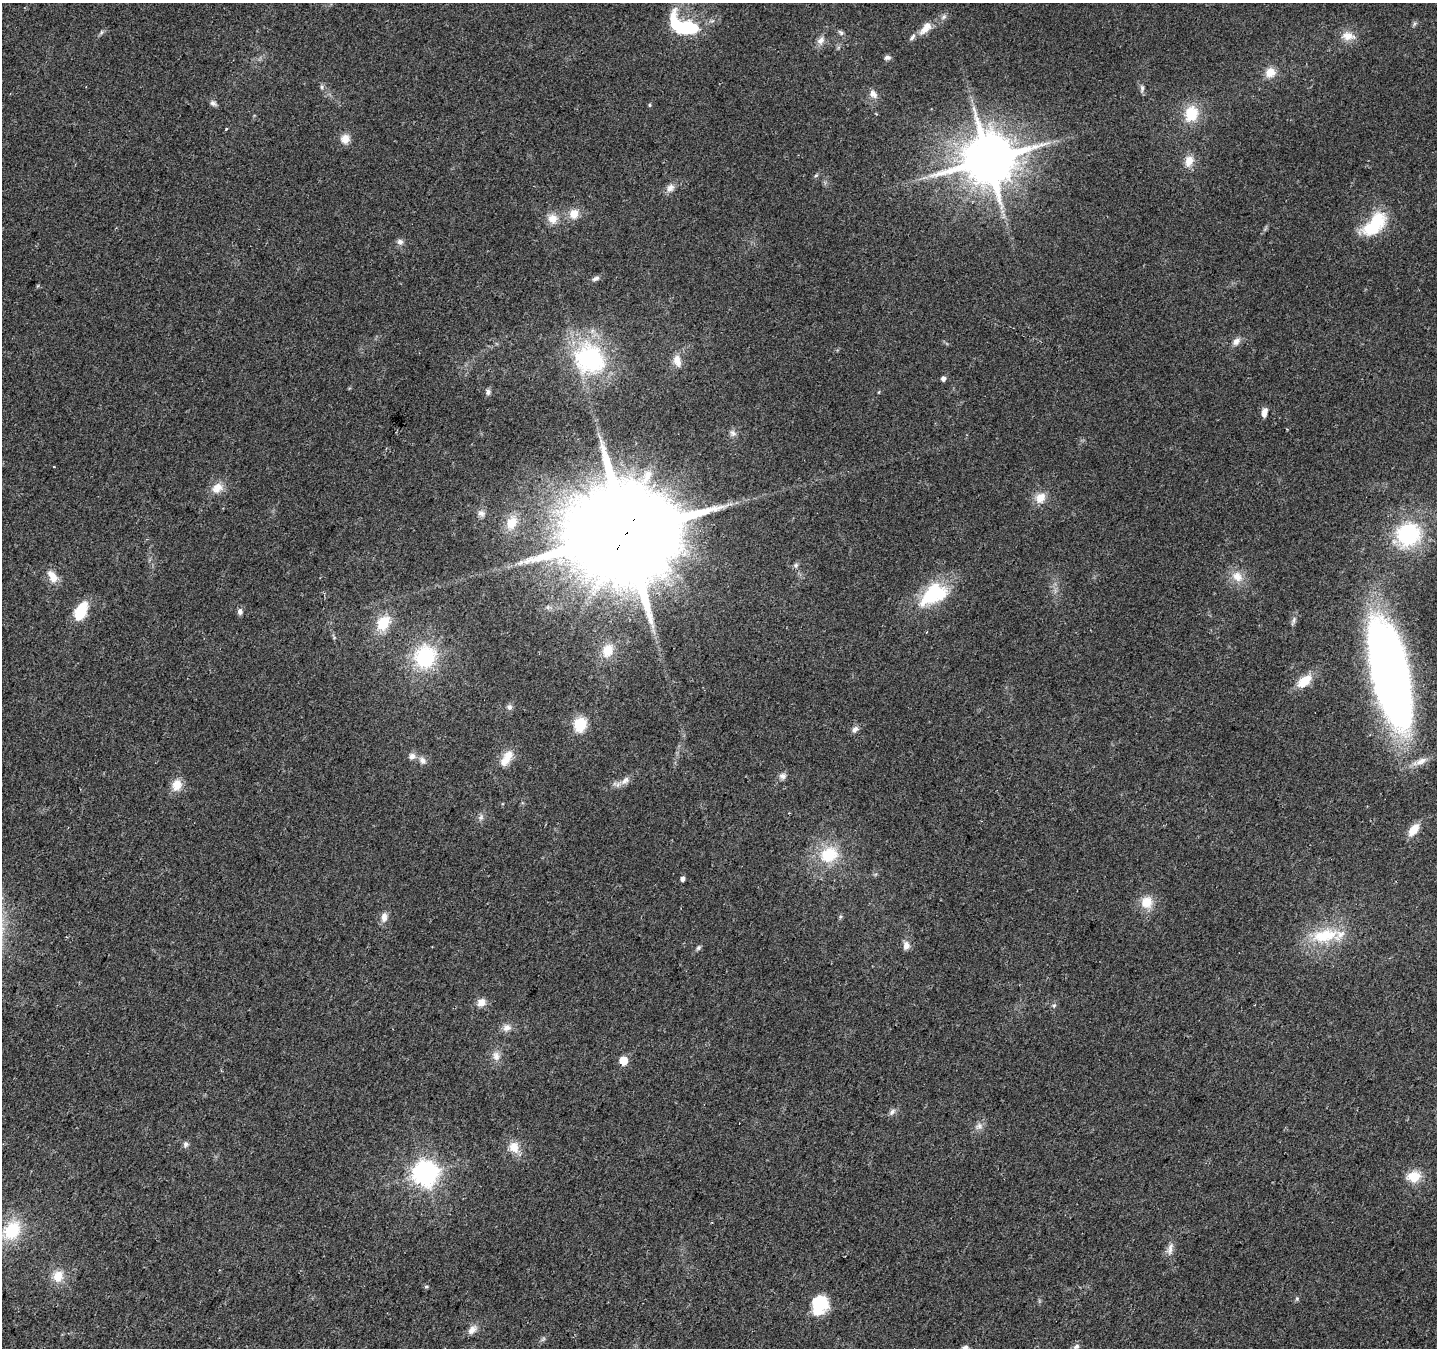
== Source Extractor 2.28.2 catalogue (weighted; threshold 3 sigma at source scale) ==
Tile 7 of 4 x 4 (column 3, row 2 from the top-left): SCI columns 2895-4329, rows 2986-4331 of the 5781 x 5906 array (HDU 1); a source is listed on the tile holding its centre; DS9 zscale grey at full resolution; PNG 1439 x 1350 px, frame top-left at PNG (2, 3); no overlay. Shown black and unused: <1% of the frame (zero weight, under 2 of 3 exposures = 2% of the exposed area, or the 3 px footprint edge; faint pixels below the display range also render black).
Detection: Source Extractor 2.28.2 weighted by HDU 2 'WHT'; one run over the whole footprint, this tile lists its part. Background 0.0588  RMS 0.008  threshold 0.0362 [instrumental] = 3 sigma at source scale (4.5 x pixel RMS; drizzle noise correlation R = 1.50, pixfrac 1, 0.0396/0.0396 arcsec/px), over >= 5 px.
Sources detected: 93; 3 inside a brighter object's white glare — not listed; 2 inside a brighter listed object's ellipse — not listed separately; the other 88 listed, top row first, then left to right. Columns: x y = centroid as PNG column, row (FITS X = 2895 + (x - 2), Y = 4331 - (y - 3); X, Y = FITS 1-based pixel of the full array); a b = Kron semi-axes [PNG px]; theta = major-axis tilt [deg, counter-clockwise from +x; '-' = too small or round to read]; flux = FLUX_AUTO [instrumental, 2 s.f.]
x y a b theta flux
944 17 7 6 - 2
682 27 31 16 -44 49
926 28 21 9 50 9
841 32 9 5 -38 1.8
1348 36 18 11 -5 8.4
821 41 12 8 50 4.5
887 57 9 6 7 2.2
1270 72 11 10 - 9.2
321 87 6 4 -89 1.3
1142 88 10 5 89 2.2
873 94 12 8 -59 4.6
213 103 8 6 -32 2.6
649 105 5 3 - 0.86
1191 114 19 16 73 22
226 129 3 3 - 1.5
345 139 12 11 - 6.7
988 160 15 14 - 4100
1189 161 14 11 77 8.4
816 175 6 4 3 0.99
670 188 12 9 44 4.6
574 214 13 11 71 8.9
553 219 13 11 -53 8.4
1374 225 34 17 57 38
400 242 8 7 - 2.8
596 279 11 6 24 2.4
1236 341 11 8 53 4.2
589 359 37 34 -45 94
677 361 17 10 -74 6.9
943 378 4 4 - 3.5
488 392 7 6 - 2.2
1264 412 11 6 79 4.4
733 433 10 7 -62 2.6
54 467 3 2 - 0.93
217 488 15 12 39 8.7
1040 498 14 12 62 9
481 513 9 8 - 3.3
512 523 16 12 66 13
626 533 31 27 43 21000
1408 534 22 20 43 73
520 563 10 4 35 2.3
796 565 7 5 48 1.7
52 576 18 10 -57 8.4
1237 577 16 13 -43 10
933 594 39 23 33 46
81 611 21 11 65 22
240 611 8 6 84 2.7
383 623 18 13 57 21
608 650 16 12 67 13
425 657 28 25 65 54
1389 673 91 29 -78 680
1304 681 19 10 40 15
509 707 8 7 - 2.4
580 724 6 6 - 94
855 729 9 7 36 3
412 756 8 7 - 3.4
508 756 15 11 56 9.4
422 760 10 8 -71 3.5
783 776 9 8 - 3
625 780 14 8 42 5
177 785 14 11 72 9.9
481 817 6 6 - 2.1
1414 830 15 8 51 10
829 855 19 15 27 30
682 879 5 4 - 2.7
1147 902 14 13 - 13
384 917 12 8 88 4.9
1325 935 40 18 9 35
906 946 10 8 80 4.6
698 948 7 6 - 1.5
481 1003 11 10 - 5.7
1054 1006 6 4 2 1.1
507 1028 11 9 11 4.7
496 1056 13 9 -81 5.4
623 1060 5 5 - 17
892 1112 10 6 45 2.7
979 1126 10 7 45 3.5
186 1144 7 7 - 2.2
514 1147 15 12 -73 9.8
425 1173 8 8 - 690
1413 1177 16 12 5 13
12 1230 25 19 50 33
1170 1249 19 6 79 4.6
58 1276 15 13 78 11
426 1286 6 4 1 1
1297 1298 5 5 - 1.1
818 1302 20 14 -18 26
472 1330 13 8 47 4.9
1076 1347 10 6 33 2.3
Overlapping masked pixels (flux is a lower limit): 1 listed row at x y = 626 533